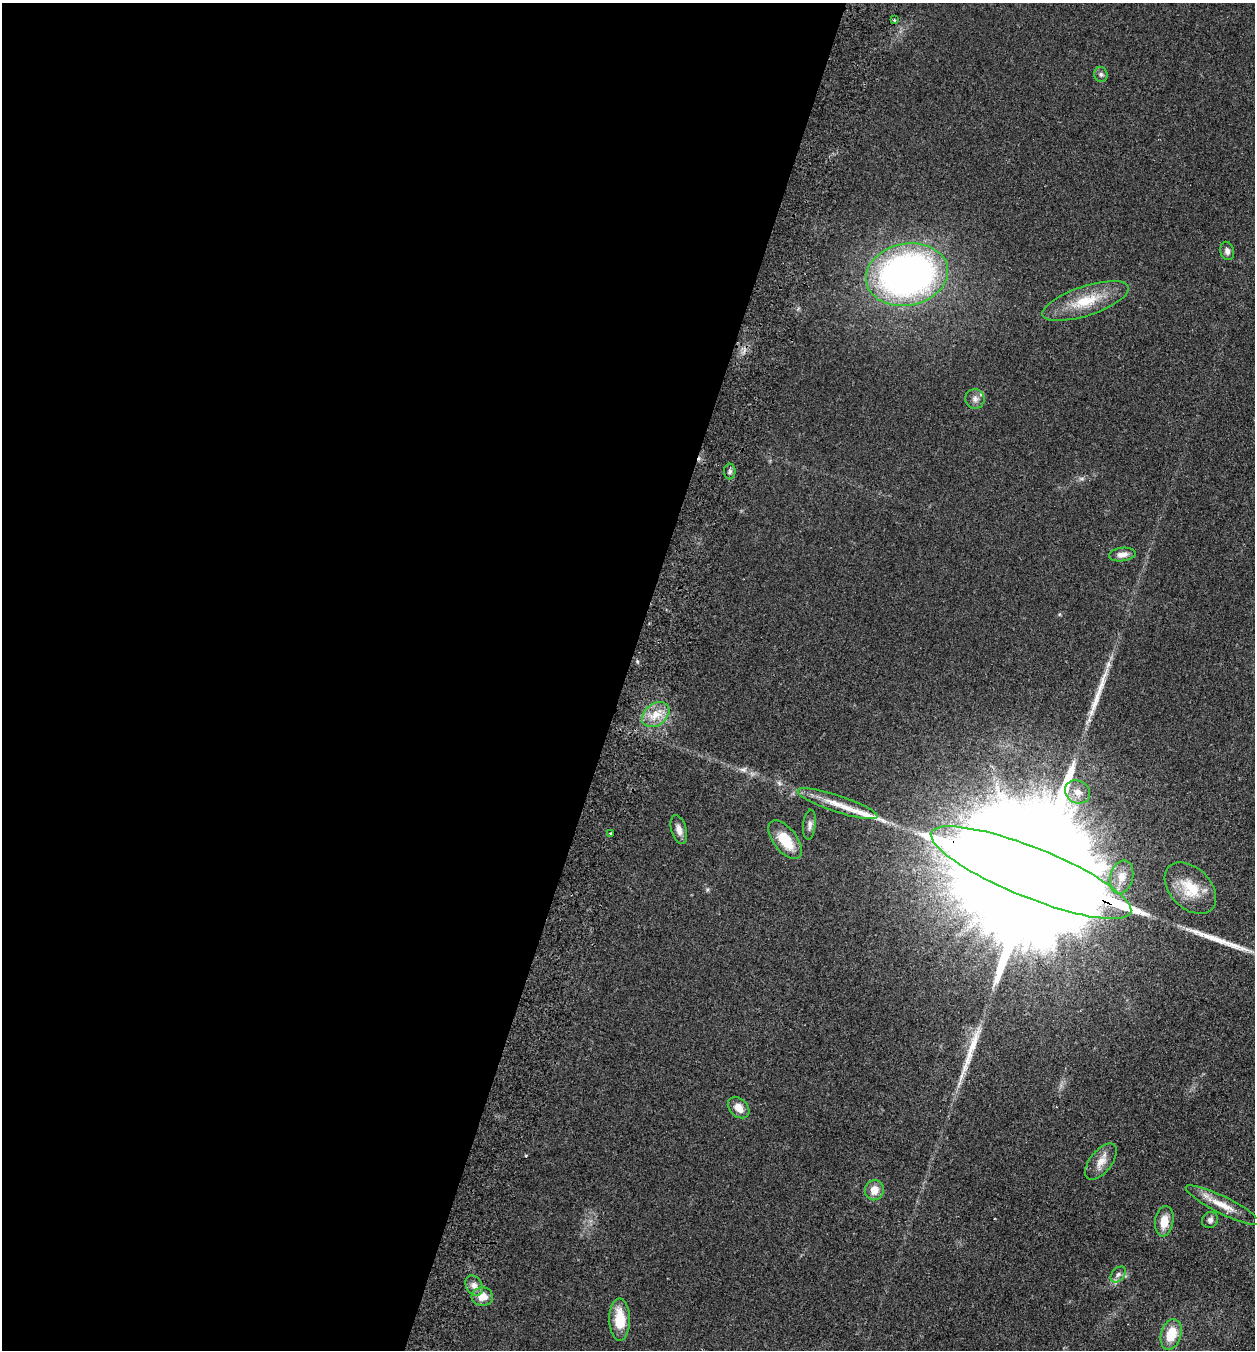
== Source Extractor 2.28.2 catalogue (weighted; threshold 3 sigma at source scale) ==
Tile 5 of 4 x 4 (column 1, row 2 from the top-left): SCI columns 190-1442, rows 2721-4068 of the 5519 x 5440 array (HDU 1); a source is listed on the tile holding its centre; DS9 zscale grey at full resolution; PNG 1257 x 1352 px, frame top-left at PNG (2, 3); each listed source drawn as its Kron ellipse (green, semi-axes under 4 px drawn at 4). Shown black and unused: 50% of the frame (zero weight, under 2 of 3 exposures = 3% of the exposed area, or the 3 px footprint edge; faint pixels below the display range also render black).
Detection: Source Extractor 2.28.2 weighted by HDU 2 'WHT'; one run over the whole footprint, this tile lists its part. Background 0.0925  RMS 0.0083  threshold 0.0372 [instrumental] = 3 sigma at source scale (4.5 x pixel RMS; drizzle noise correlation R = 1.50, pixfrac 1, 0.05/0.05 arcsec/px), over >= 5 px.
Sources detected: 34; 4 long thin detections or spike segments (spike, bleed or trail) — neither listed nor drawn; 1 inside a brighter listed object's ellipse — not listed separately; the other 29 listed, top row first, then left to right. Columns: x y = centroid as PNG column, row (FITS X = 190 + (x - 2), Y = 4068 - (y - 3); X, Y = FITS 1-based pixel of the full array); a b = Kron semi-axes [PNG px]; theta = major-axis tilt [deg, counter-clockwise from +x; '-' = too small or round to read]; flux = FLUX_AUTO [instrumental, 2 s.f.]
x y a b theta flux
894 20 3 3 - 1.3
1101 74 7 6 - 2.3
1227 251 9 7 -76 3.1
907 275 41 31 12 380
1086 301 45 14 18 29
975 399 10 9 - 4
730 471 8 5 89 2.2
1122 554 13 7 7 5
656 715 15 11 38 11
1077 792 13 11 -33 7.9
838 804 42 8 -18 17
809 825 15 6 85 3.5
679 830 15 7 -75 5.2
610 834 4 3 - 0.92
785 840 23 11 -52 22
1031 873 107 25 -22 110000
1122 877 17 11 76 11
1190 888 30 20 -45 26
739 1108 12 9 -43 8.2
1101 1162 21 11 52 8.7
874 1190 10 9 - 9
1223 1205 41 8 -26 14
1210 1220 8 7 - 3
1164 1221 15 9 81 11
1118 1274 9 6 48 2.9
474 1286 11 7 -58 4.9
482 1297 11 9 -4 9.9
620 1320 21 10 -89 22
1171 1334 15 10 74 18
Overlapping masked pixels (flux is a lower limit): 1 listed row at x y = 1031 873